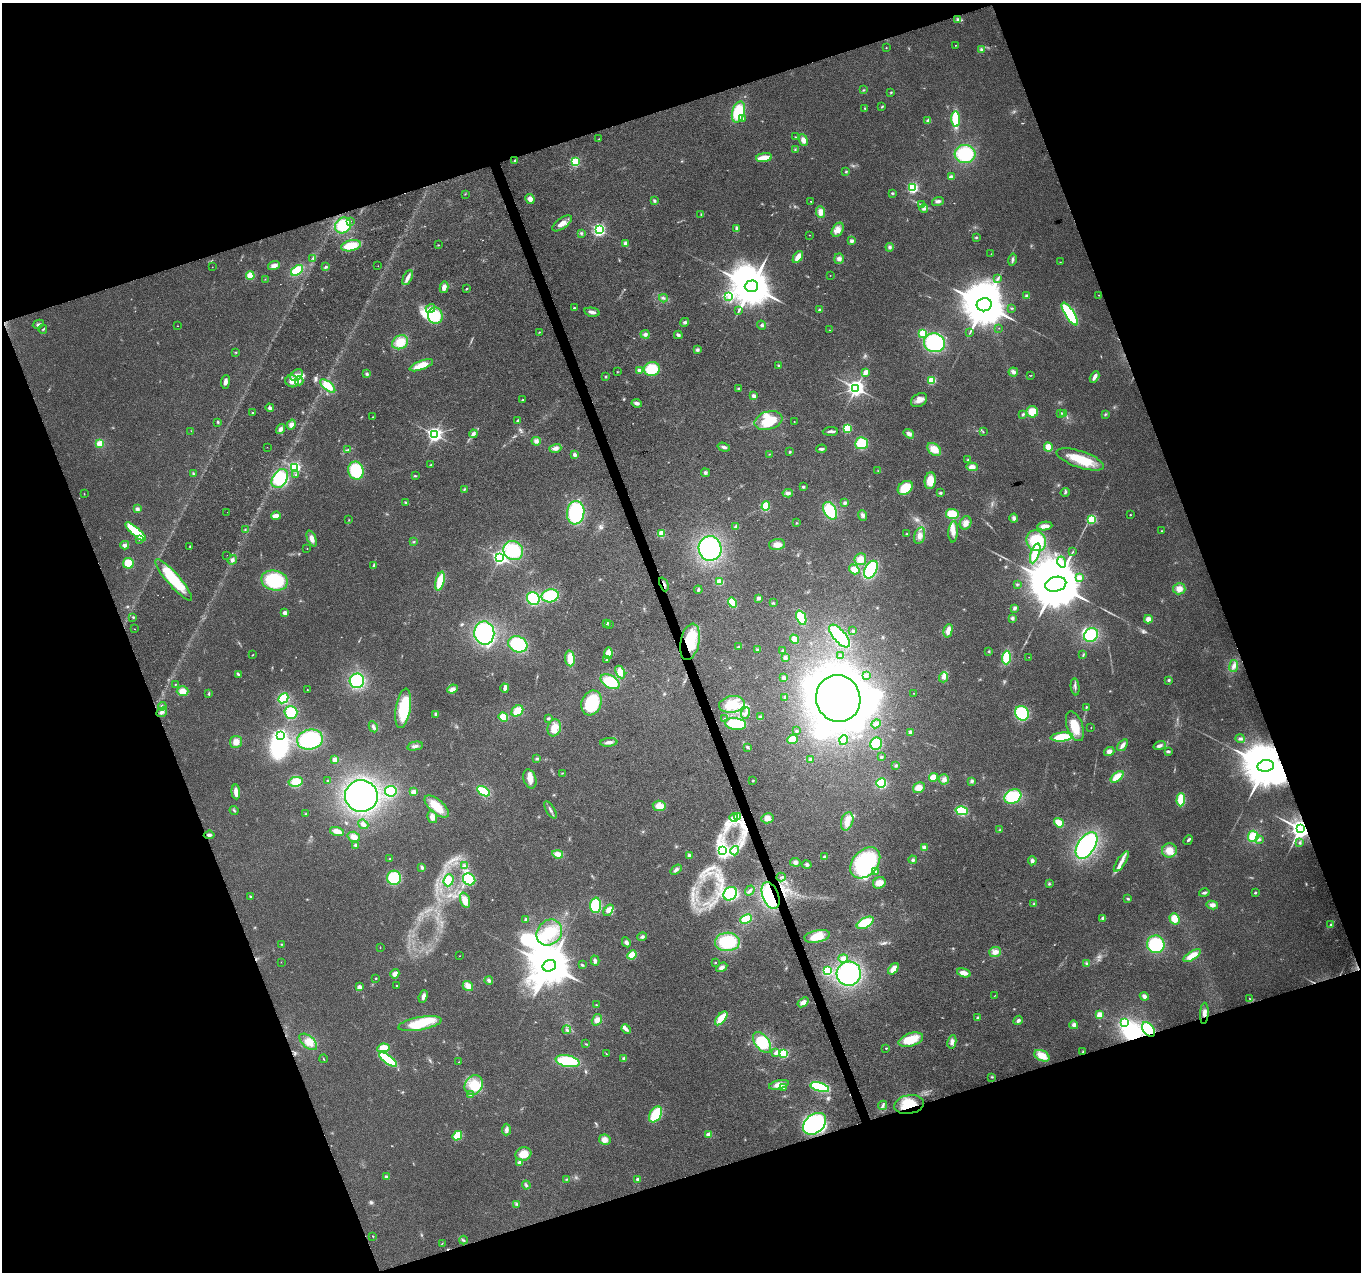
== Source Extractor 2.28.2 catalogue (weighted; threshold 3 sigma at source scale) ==
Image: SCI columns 2-5437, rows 123-5200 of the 5437 x 5268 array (HDU 1 of 3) = the unmasked area's bounding box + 8 px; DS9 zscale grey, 4 x 4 block average (1 PNG px = mean of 4 x 4 image px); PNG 1363 x 1274 px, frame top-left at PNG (2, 3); each listed source drawn as its Kron ellipse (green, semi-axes under 4 px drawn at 4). Shown black and unused: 39% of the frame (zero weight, under 3 of 6 exposures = <1% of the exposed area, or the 3 px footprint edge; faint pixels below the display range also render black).
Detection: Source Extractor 2.28.2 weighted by HDU 2 'WHT'. Background 0.0284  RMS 0.0027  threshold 0.0112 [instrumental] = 3 sigma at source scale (4.09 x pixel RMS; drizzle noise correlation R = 1.36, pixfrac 0.8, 0.0396/0.0396 arcsec/px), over >= 5 px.
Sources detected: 567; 5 too faint to see at this stretch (4 x 4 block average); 21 inside a brighter object's white glare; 2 cosmic-ray / hot-pixel residue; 1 long thin detection or spike segment (spike, bleed or trail) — neither listed nor drawn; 2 coinciding with a brighter row at this scale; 24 inside a brighter listed object's ellipse — not listed separately; of the other 512, all 500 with FLUX_AUTO >= 0.37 (the completeness limit of this list) listed and drawn (12 fainter detections not listed), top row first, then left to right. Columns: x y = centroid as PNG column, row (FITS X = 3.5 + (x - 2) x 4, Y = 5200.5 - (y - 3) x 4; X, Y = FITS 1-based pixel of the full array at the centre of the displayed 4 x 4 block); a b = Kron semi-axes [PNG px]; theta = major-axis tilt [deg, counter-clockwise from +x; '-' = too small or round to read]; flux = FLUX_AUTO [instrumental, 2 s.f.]
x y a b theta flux
958 20 3 2 - 2.3
956 45 2 2 - 0.62
886 48 2 2 - 0.96
981 49 4 3 - 3.1
864 90 2 2 - 0.78
891 92 2 2 - 1.2
882 107 3 2 - 1.2
865 108 2 2 - 0.93
738 112 11 6 74 65
742 119 3 2 - 2
955 119 8 3 -86 59
928 121 4 3 - 6
795 137 3 2 - 0.75
599 139 2 2 - 0.76
803 140 6 4 -68 7.9
795 149 2 2 - 0.74
965 154 10 9 - 84
764 158 8 2 8 26
515 160 3 2 - 1.8
575 162 2 2 - 150
846 172 3 2 - 1.7
951 177 4 3 - 7.2
913 188 2 2 - 250
892 193 3 2 - 1.6
465 194 2 2 - 0.69
530 199 5 4 - 8.5
654 201 3 2 - 1.7
811 201 2 2 - 0.97
938 201 6 3 20 4.2
922 205 4 2 - 1.9
924 209 4 3 - 3.8
821 212 6 4 -86 11
701 214 3 2 - 0.95
350 221 2 2 - 0.5
562 223 11 5 36 12
343 225 8 7 - 44
736 228 4 3 - 2.6
599 230 2 2 - 340
838 230 7 5 58 9.4
581 233 2 2 - 1.3
809 235 2 2 - 0.89
976 238 2 2 - 1.6
852 241 2 2 - 15
625 243 3 3 - 5.4
438 245 2 2 - 1.1
351 246 10 5 12 40
890 247 4 3 - 3.2
991 254 2 2 - 0.47
798 257 7 3 57 15
313 258 2 2 - 1
839 259 5 5 - 5.5
1012 259 6 3 76 3.5
1060 262 2 2 - 0.71
274 266 6 4 18 7.4
378 266 2 2 - 0.7
212 267 2 2 - 0.47
326 267 3 2 - 2.8
297 270 7 4 37 48
250 275 4 3 - 24
830 275 2 2 - 0.43
408 278 8 3 65 6.3
998 278 2 2 - 0.88
265 279 2 2 - 0.37
751 286 6 6 - 7200
444 287 6 3 79 10
467 289 3 2 - 1.4
1099 295 2 2 - 0.83
729 296 3 2 - 2.3
1026 296 4 3 - 2.4
663 298 4 2 - 1.7
984 305 7 6 - 9700
430 308 5 3 - 4.4
574 308 2 2 - 2.8
1012 308 3 2 - 1.1
820 310 4 3 - 3
739 311 2 2 - 0.75
592 312 7 3 -12 5.9
1070 314 13 4 -57 96
435 316 8 7 - 41
685 322 4 3 - 3.2
38 324 6 3 27 3.2
762 325 5 3 - 2.6
177 326 2 2 - 0.49
999 328 2 2 - 0.47
43 329 4 2 - 1.2
829 330 2 2 - 0.6
539 332 2 2 - 0.78
970 332 2 2 - 0.67
922 333 2 2 - 92
645 334 4 4 - 4.1
678 335 4 3 - 3.4
400 342 8 6 29 25
934 343 10 9 - 150
697 350 4 3 - 2.7
236 352 3 2 - 1
421 365 12 4 20 21
778 365 2 2 - 3
652 369 8 7 - 47
639 371 2 2 - 26
617 372 2 2 - 0.79
866 372 3 2 - 13
1013 372 5 4 - 5.1
367 374 4 3 - 2.9
297 375 7 5 39 9.6
606 376 3 2 - 1.2
1031 376 2 2 - 0.68
1094 377 6 2 61 8.3
932 380 2 2 - 110
292 381 6 6 - 12
299 381 4 3 - 3.9
225 382 7 3 82 5.4
328 386 9 4 -39 28
738 388 3 2 - 1.3
856 388 3 3 - 770
754 396 4 4 - 5.6
523 400 2 2 - 3.7
919 400 9 6 34 10
637 403 5 3 - 5.2
270 408 4 3 - 4
1032 412 6 5 - 23
252 413 2 2 - 3.4
1060 413 2 2 - 0.62
1023 414 4 3 - 2.1
1064 414 3 2 - 1.2
1105 414 3 2 - 1.5
373 417 2 2 - 0.58
518 420 3 2 - 1.3
768 421 14 9 16 49
218 422 3 2 - 1.6
794 422 2 2 - 0.55
291 425 5 4 - 7.1
847 428 4 4 - 29
280 429 5 3 - 6.7
191 431 2 2 - 0.43
830 431 7 2 3 4.8
983 432 2 2 - 0.95
434 434 3 2 - 550
473 434 4 3 - 4.2
909 434 5 4 - 6
536 441 4 4 - 4.4
100 443 4 3 - 17
862 443 6 6 - 44
267 447 2 2 - 0.39
724 447 6 3 -18 4.8
1048 447 4 3 - 16
555 448 6 4 16 6.8
348 449 3 2 - 1.2
821 449 5 2 - 3.9
934 449 8 5 -40 20
790 452 3 2 - 1.4
769 454 2 2 - 0.71
575 455 3 3 - 3.4
1080 459 25 8 -19 47
968 460 2 2 - 1.2
430 465 3 2 - 1.4
294 467 2 2 - 260
972 467 6 4 -4 10
356 471 9 7 -71 66
878 471 2 2 - 0.78
193 473 4 2 - 1.7
705 473 4 3 - 2.9
296 475 2 2 - 1
415 476 4 2 - 1.5
280 478 10 7 56 66
930 481 8 5 83 23
803 487 3 3 - 1.9
905 488 8 6 37 36
464 489 3 2 - 1.7
1065 492 4 2 - 1.3
788 493 5 3 - 4.8
941 493 4 3 - 2.2
84 494 2 2 - 0.56
406 502 3 2 - 1.2
845 503 3 3 - 3.1
766 506 5 4 - 27
137 509 4 3 - 3.8
830 511 9 6 -60 62
227 512 2 2 - 0.39
576 513 12 8 82 120
952 514 6 5 - 29
863 515 5 4 - 4.4
1130 515 2 2 - 2
276 516 5 3 - 15
1014 518 4 4 - 4.3
1092 519 2 2 - 130
349 520 2 2 - 0.63
796 523 2 2 - 0.8
966 523 7 5 62 7.6
1045 526 8 3 7 12
736 527 4 4 - 4.2
245 529 2 2 - 0.56
1161 531 2 2 - 1.6
136 532 13 3 -42 66
953 532 10 4 86 9.9
661 534 3 3 - 17
906 534 2 2 - 0.76
920 536 8 5 73 9.1
312 539 8 4 -68 9.2
139 540 2 2 - 1.8
414 541 3 2 - 1.1
1036 541 11 9 -57 52
125 545 4 4 - 4.2
777 545 8 5 4 11
190 547 2 2 - 1.1
307 548 2 2 - 0.58
710 549 12 11 - 180
513 550 10 9 - 67
1073 552 2 2 - 0.51
1035 553 10 4 72 29
227 555 2 2 - 0.39
500 557 3 2 - 490
860 559 6 6 - 16
232 560 5 4 - 4.7
1062 562 5 3 - 5.8
128 563 5 5 - 24
373 565 4 2 - 2.1
854 569 6 4 -36 16
871 570 9 6 62 89
1079 577 2 2 - 22
174 580 27 6 -49 69
274 580 13 10 -12 95
440 581 10 4 76 38
720 582 3 3 - 23
664 584 7 2 -67 2.9
1017 584 3 2 - 1.5
1056 584 11 7 14 18000
1179 589 6 5 - 11
698 590 4 3 - 2.7
550 596 8 6 12 79
533 598 7 6 - 70
758 598 2 2 - 16
732 603 5 3 - 33
773 603 3 2 - 0.64
1015 608 4 3 - 3.6
285 613 2 2 - 23
133 617 3 2 - 1.1
801 618 7 4 -68 44
1012 618 4 3 - 2.9
1148 619 4 4 - 9.4
607 623 2 2 - 0.6
609 625 2 2 - 0.87
134 629 2 2 - 0.61
853 631 2 2 - 3.3
948 631 7 3 75 13
484 633 11 10 - 170
1091 635 7 6 - 58
839 636 14 6 -49 120
795 639 5 3 - 12
690 642 18 9 79 71
518 644 10 8 -24 75
738 647 3 2 - 1.7
757 650 3 3 - 2.5
783 651 3 2 - 4.5
989 652 2 2 - 0.79
608 653 6 4 85 14
252 655 3 2 - 0.7
1083 655 3 2 - 1.3
840 656 2 2 - 1.4
785 657 4 3 - 2.7
1029 657 2 2 - 0.55
570 658 8 5 -84 22
1006 658 7 4 86 57
607 660 2 2 - 2.6
1234 666 6 4 83 5.7
620 672 7 4 -64 18
238 674 4 2 - 2.3
866 676 3 2 - 1.4
944 677 5 4 - 5.7
784 678 4 3 - 4.2
1169 680 3 3 - 1.9
357 681 7 7 - 99
610 682 10 6 -31 46
175 684 2 2 - 0.72
1075 687 8 2 -83 4.3
505 688 4 3 - 8
452 689 5 4 - 8.3
307 690 2 2 - 0.52
183 691 6 5 - 15
914 693 2 2 - 0.61
209 694 4 2 - 1.6
785 697 3 3 - 2.4
283 698 5 4 - 42
838 698 23 22 - 440
591 703 13 9 70 81
732 704 13 8 8 35
162 706 4 2 - 2.3
1086 707 3 2 - 1.5
403 708 20 7 81 71
517 711 6 5 - 22
162 712 5 4 - 4.8
291 712 6 6 - 48
746 713 6 3 69 4.9
1022 713 7 6 - 89
436 714 4 3 - 2.1
503 717 5 4 - 25
761 717 3 2 - 1.8
548 718 4 2 - 1.6
724 719 3 2 - 1.2
736 724 10 5 -7 55
876 724 5 3 - 3.5
1075 726 15 8 -71 37
373 727 6 3 -62 3.5
554 728 8 6 71 19
1091 728 2 2 - 0.48
796 731 3 2 - 1.4
910 732 4 3 - 4
280 735 2 2 - 270
1062 737 11 4 6 59
310 739 13 10 13 120
792 739 5 5 - 17
1240 739 5 3 - 3.4
844 740 5 3 - 9.9
236 742 6 6 - 11
609 742 8 3 6 6.5
876 744 6 6 - 43
1123 745 7 3 53 6.5
415 746 8 3 13 4.7
1160 746 6 3 18 4.5
747 747 3 3 - 2
1109 751 5 4 - 6.8
1168 751 4 2 - 3.1
881 757 2 2 - 3.3
537 759 3 2 - 1.7
810 759 3 3 - 2.1
335 760 2 2 - 43
896 766 3 3 - 2.1
1266 766 8 6 9 12000
562 773 2 2 - 0.57
933 777 4 4 - 23
1117 777 7 4 40 23
530 779 10 6 -72 13
944 779 5 5 - 6.2
327 780 2 2 - 2
753 781 3 2 - 1.2
972 781 4 3 - 2.9
296 782 7 5 10 28
881 783 5 4 - 47
919 788 6 5 - 13
391 791 6 5 - 35
483 791 7 4 -31 48
236 792 7 3 -86 13
413 792 4 3 - 7.4
361 796 16 16 - 230
1013 797 9 7 27 78
1181 800 6 3 89 45
437 806 15 7 -41 33
659 806 6 5 - 16
234 810 5 2 - 1.6
550 810 10 2 -59 4.3
962 811 6 4 -15 47
306 814 3 2 - 1.3
738 816 3 2 - 3
432 817 6 4 -75 9.2
734 818 4 3 - 4.8
767 818 6 5 - 9.2
847 821 9 6 73 14
1059 823 5 3 - 27
363 824 5 3 - 5.1
1300 829 3 3 - 1600
1000 830 3 2 - 1.5
337 831 7 3 -15 15
209 835 5 3 - 4
1253 836 5 5 - 29
354 837 6 5 - 9.2
1259 839 4 3 - 2.6
1188 840 5 2 - 3.5
1300 843 3 2 - 1.8
356 845 3 3 - 2.9
1087 845 15 8 56 180
924 848 4 3 - 7.6
722 850 2 2 - 180
735 851 5 2 - 3.1
1169 851 7 7 - 19
558 854 5 3 - 15
689 855 3 3 - 2.5
824 857 3 3 - 2.4
390 859 3 2 - 1.1
913 860 4 3 - 2.7
1032 861 4 4 - 4.5
795 862 5 4 - 5
1121 862 12 3 57 9.4
865 863 18 12 48 140
807 865 4 4 - 3.9
465 866 3 2 - 1.6
422 867 3 2 - 3.3
676 870 6 3 37 4.5
875 871 3 3 - 2.5
781 877 5 2 - 1.6
394 878 7 7 - 59
469 879 6 5 - 45
449 880 6 5 - 14
879 883 6 5 - 15
1049 884 3 3 - 1.7
750 891 5 2 - 2.4
1204 893 5 3 - 3.2
1255 893 2 2 - 3.4
730 894 7 6 - 57
770 895 14 8 -69 88
250 897 3 2 - 1.3
1128 899 4 2 - 2
465 900 8 4 -71 13
1034 904 3 3 - 2
596 905 7 5 88 63
1212 905 6 4 -13 6.5
608 910 6 4 57 9.7
1103 918 3 2 - 6.6
526 919 2 2 - 10
746 919 6 4 24 25
1174 919 6 5 - 17
865 923 9 5 29 32
1331 924 2 2 - 2.5
549 932 14 11 48 40
817 936 13 6 11 30
642 937 5 3 - 3.4
626 942 5 3 - 4
727 942 12 9 1 71
281 944 2 2 - 0.9
1156 944 9 8 - 91
380 948 2 2 - 0.37
995 952 6 5 - 9.6
632 955 5 3 - 26
460 956 2 2 - 0.37
1192 956 10 4 33 22
843 958 5 4 - 7.2
595 961 5 3 - 3.5
281 962 2 2 - 0.38
715 963 2 2 - 0.97
1087 963 3 2 - 1.4
582 965 3 2 - 1.9
549 966 7 5 17 7600
722 967 6 4 31 7.5
893 969 6 3 50 16
827 971 2 2 - 180
964 973 7 3 -15 13
395 974 5 3 - 8.5
849 974 12 12 - 210
376 978 2 2 - 2.1
489 980 4 3 - 3.1
397 986 2 2 - 1.9
468 986 5 4 - 9.3
359 987 4 3 - 6.4
423 996 6 3 69 6.5
994 996 2 2 - 0.53
1144 996 4 3 - 6.6
1250 999 2 2 - 0.75
803 1002 6 4 38 11
596 1005 3 2 - 0.85
1204 1013 10 4 87 8.7
1100 1015 2 2 - 65
978 1017 3 3 - 2.1
721 1018 8 4 50 31
597 1020 6 4 58 10
1018 1020 5 3 - 3.5
1125 1023 2 2 - 150
420 1024 22 6 10 54
1074 1025 4 4 - 4.5
626 1029 5 3 - 4.5
1149 1029 8 5 -54 69
567 1030 4 3 - 2.5
911 1040 12 6 18 32
308 1042 10 6 -41 15
762 1042 12 7 -52 47
952 1042 7 4 79 6.7
586 1044 3 2 - 1.2
383 1048 6 4 9 23
886 1048 2 2 - 2
1083 1051 2 2 - 1
776 1053 2 2 - 17
783 1053 2 2 - 150
606 1054 2 2 - 0.58
1042 1056 8 5 -27 23
624 1058 4 3 - 2.8
323 1059 4 2 - 1.1
388 1059 11 4 -37 84
567 1061 12 5 -11 77
459 1062 2 2 - 0.57
992 1077 3 2 - 1.1
474 1085 10 8 58 39
779 1085 10 4 13 13
820 1087 10 4 -15 77
784 1088 3 3 - 2.1
470 1095 3 2 - 1.7
883 1105 5 2 - 2.7
909 1105 15 9 10 38
656 1114 8 5 59 54
815 1124 13 9 39 240
506 1130 6 3 87 5.6
708 1134 2 2 - 30
457 1136 5 3 - 33
605 1140 6 5 - 10
523 1154 8 6 17 22
519 1162 2 2 - 18
386 1177 3 3 - 3.6
567 1179 2 2 - 1.1
638 1179 2 2 - 15
526 1185 4 3 - 2.7
517 1204 2 2 - 0.87
373 1236 3 2 - 0.74
463 1240 4 2 - 2
442 1243 2 2 - 0.55
Overlapping masked pixels (flux is a lower limit): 8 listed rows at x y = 664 584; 690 642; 1266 766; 1300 829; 770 895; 1204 1013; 1149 1029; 909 1105
Diffuse or blended objects may show on this block-average render without a row.